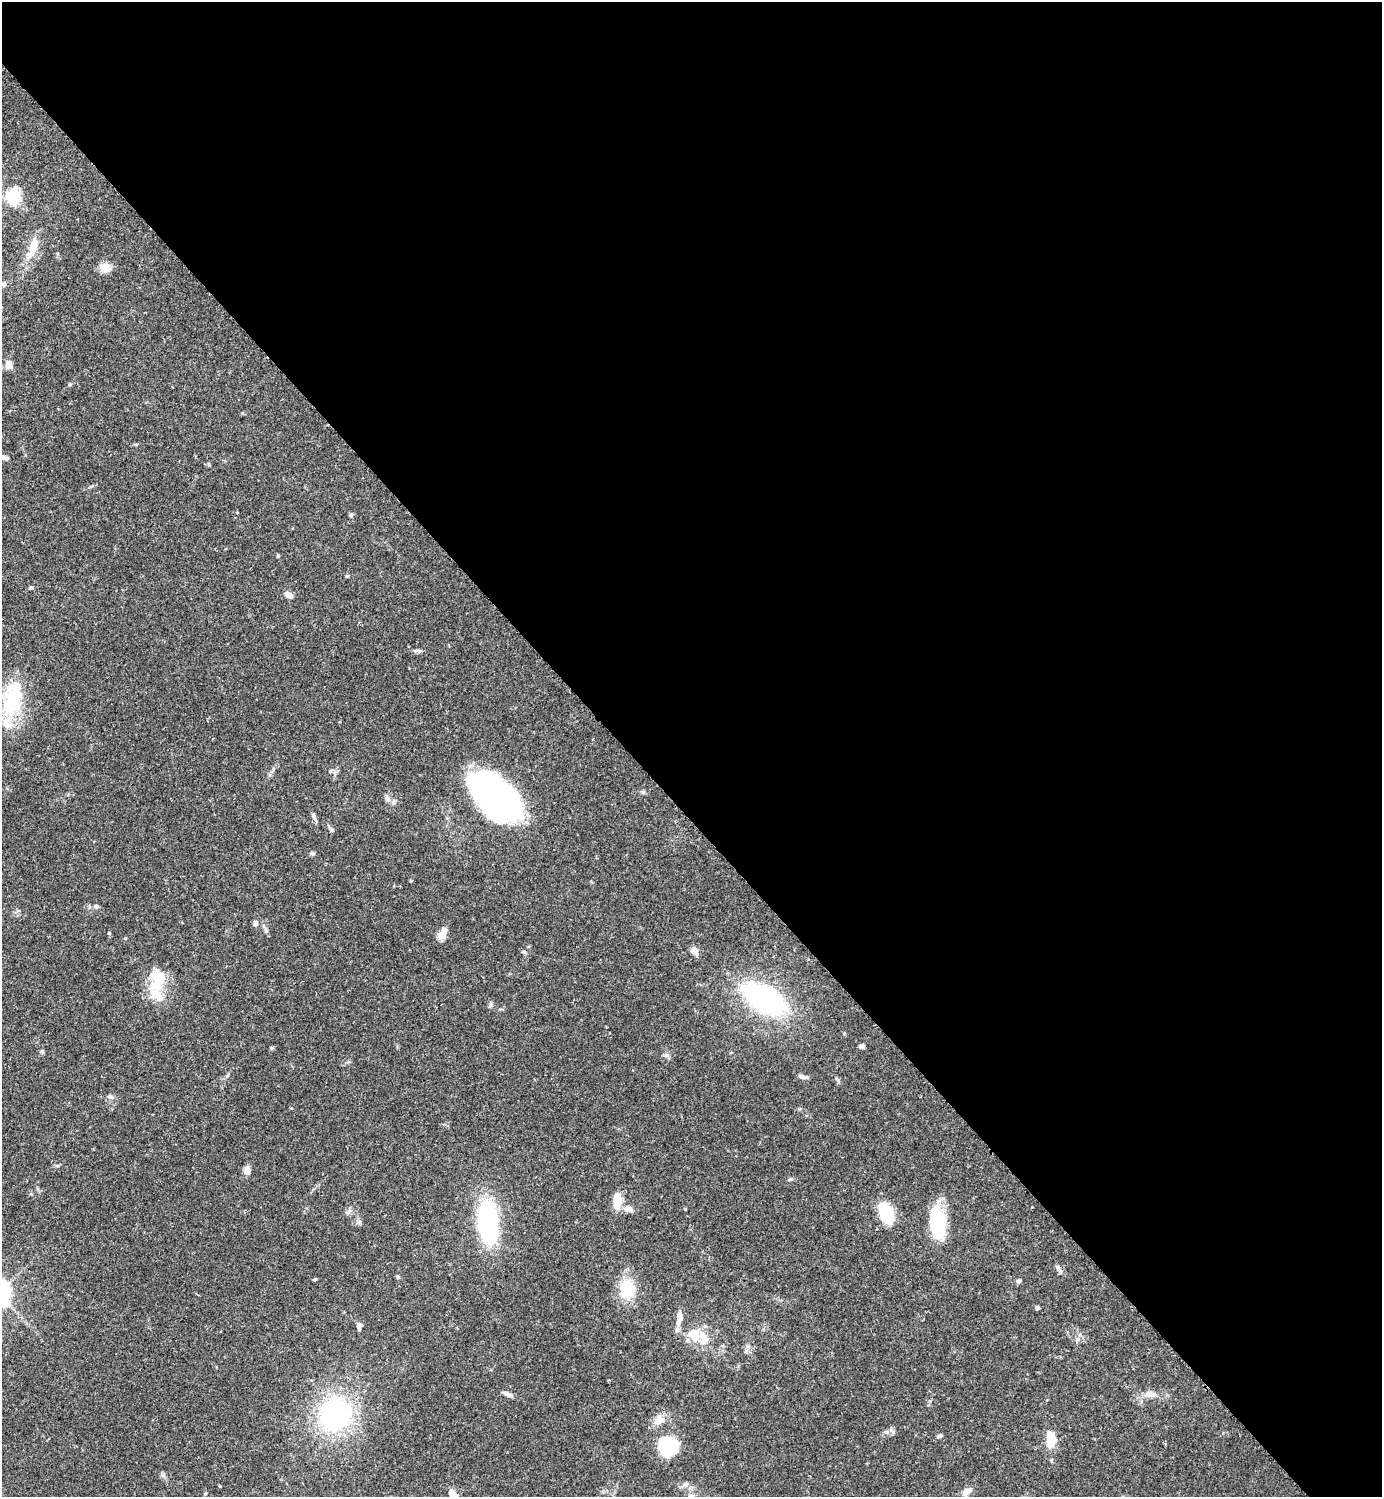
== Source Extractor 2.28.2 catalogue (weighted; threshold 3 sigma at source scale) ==
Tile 8 of 4 x 4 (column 4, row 2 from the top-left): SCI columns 4484-5863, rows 3034-4528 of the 6066 x 6070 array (HDU 1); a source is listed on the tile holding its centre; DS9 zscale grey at full resolution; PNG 1384 x 1499 px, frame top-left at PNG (2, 2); no overlay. Shown black and unused: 55% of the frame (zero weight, under 2 of 3 exposures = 3% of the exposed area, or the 3 px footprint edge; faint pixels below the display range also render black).
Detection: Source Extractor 2.28.2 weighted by HDU 2 'WHT'; one run over the whole footprint, this tile lists its part. Background 0.0889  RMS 0.0056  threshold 0.0254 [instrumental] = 3 sigma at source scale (4.5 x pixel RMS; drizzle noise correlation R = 1.50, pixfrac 1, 0.05/0.05 arcsec/px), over >= 5 px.
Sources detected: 76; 6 inside a brighter object's white glare — not listed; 6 inside a brighter listed object's ellipse — not listed separately; the other 64 listed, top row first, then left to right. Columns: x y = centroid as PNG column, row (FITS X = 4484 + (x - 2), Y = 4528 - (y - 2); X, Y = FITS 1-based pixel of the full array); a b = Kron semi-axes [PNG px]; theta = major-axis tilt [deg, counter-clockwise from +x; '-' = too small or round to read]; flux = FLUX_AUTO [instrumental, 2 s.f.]
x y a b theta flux
13 197 7 7 - 48
33 246 25 11 76 9.4
106 267 14 12 -4 4.9
4 284 7 6 - 1.6
9 364 11 8 88 4.1
70 384 5 4 - 0.66
2 457 14 5 -16 2.6
209 465 5 4 - 0.6
351 515 5 5 - 0.88
278 556 6 3 -73 0.55
347 576 4 4 - 0.58
31 588 6 4 -8 0.82
288 595 10 7 -41 2.4
418 651 11 5 -8 1.5
12 699 49 23 81 34
643 792 6 4 43 0.79
496 797 41 23 -75 95
387 799 8 7 - 1.7
314 816 10 5 -59 1.6
332 830 6 5 - 0.95
312 853 4 4 - 2.2
411 881 4 3 - 0.55
96 906 7 5 0 1.1
255 923 7 6 - 1.8
266 930 9 5 -64 1.4
443 933 14 8 64 5.4
694 951 8 6 -58 5.1
524 952 6 4 -44 0.79
159 977 26 19 -14 13
764 1001 62 21 -32 68
491 1005 7 5 88 1.2
862 1046 6 5 - 1.7
42 1051 6 5 - 0.85
666 1055 7 4 -18 1.2
802 1077 11 4 -14 1.9
247 1170 9 8 - 2.9
617 1200 23 9 -89 7.9
629 1209 12 7 -17 3.5
886 1213 23 14 -72 19
488 1221 47 20 -87 64
360 1222 7 4 -71 1
937 1224 33 19 -75 29
1060 1271 8 6 90 1.3
398 1277 4 4 - 1.2
315 1279 4 3 - 0.72
1018 1281 7 5 0 0.99
627 1289 19 15 88 18
1037 1308 4 4 - 2
679 1318 16 6 84 5.7
359 1327 10 5 -86 1.7
694 1334 19 17 -64 12
1077 1339 7 5 84 1.5
507 1394 14 5 -26 2.2
1148 1394 11 8 -9 3.2
335 1414 36 34 70 85
661 1420 15 10 -4 5.4
893 1432 9 6 -38 1.5
939 1436 8 5 23 1.1
1051 1440 15 8 -87 16
668 1446 20 19 - 31
220 1486 3 3 - 0.81
967 1491 13 7 36 4.1
452 1494 13 8 -45 4.6
690 1496 8 6 76 1.8
Isophote crosses this tile's border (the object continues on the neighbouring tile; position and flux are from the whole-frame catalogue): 3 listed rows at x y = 2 457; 452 1494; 690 1496
Unlisted compact peaks at least as high as the median listed source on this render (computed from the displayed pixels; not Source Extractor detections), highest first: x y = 109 933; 271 1048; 838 1080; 791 1179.